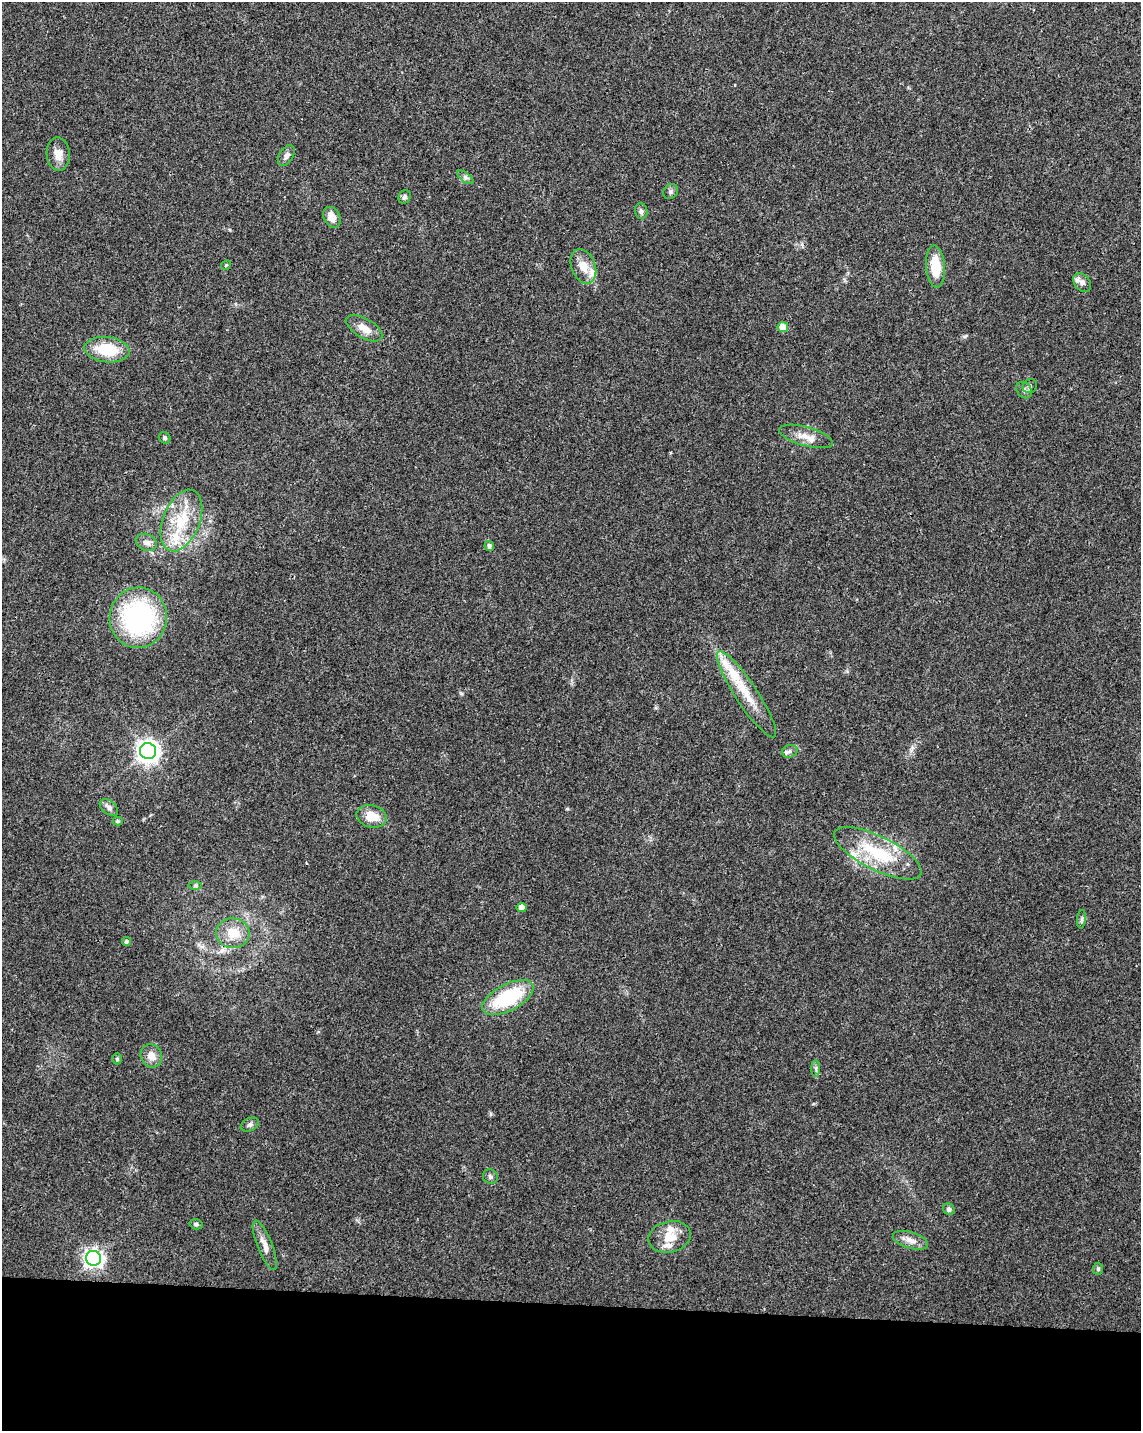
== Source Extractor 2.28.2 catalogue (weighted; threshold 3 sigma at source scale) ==
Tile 10 of 4 x 3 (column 2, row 3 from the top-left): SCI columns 1141-2279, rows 229-1657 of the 4568 x 4800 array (HDU 1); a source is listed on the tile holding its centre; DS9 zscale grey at full resolution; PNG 1143 x 1433 px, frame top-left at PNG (2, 2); each listed source drawn as its Kron ellipse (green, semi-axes under 4 px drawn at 4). Shown black and unused: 9% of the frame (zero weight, under 3 of 4 exposures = <1% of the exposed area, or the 3 px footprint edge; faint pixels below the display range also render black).
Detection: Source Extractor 2.28.2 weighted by HDU 2 'WHT'; one run over the whole footprint, this tile lists its part. Background 0.0473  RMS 0.0036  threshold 0.0163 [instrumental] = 3 sigma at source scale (4.5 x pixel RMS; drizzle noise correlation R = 1.50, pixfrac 1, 0.0396/0.0396 arcsec/px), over >= 5 px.
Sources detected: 57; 1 cosmic-ray / hot-pixel residue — neither listed nor drawn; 9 inside a brighter listed object's ellipse — not listed separately; the other 47 listed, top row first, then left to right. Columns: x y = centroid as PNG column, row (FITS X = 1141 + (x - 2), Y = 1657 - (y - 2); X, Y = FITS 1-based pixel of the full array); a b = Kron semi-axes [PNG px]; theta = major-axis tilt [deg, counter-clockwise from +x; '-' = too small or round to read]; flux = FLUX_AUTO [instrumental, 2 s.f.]
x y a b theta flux
58 154 16 11 -87 3.6
286 156 11 7 57 1.5
465 177 9 4 -36 0.99
671 191 8 7 - 0.91
405 197 7 6 - 1.1
641 211 8 6 -78 0.94
332 217 11 8 -61 3.4
226 265 5 4 - 0.39
583 266 18 12 -69 5.1
936 267 21 9 -86 10
1082 283 10 7 -49 1.6
783 327 5 5 - 5.6
364 328 20 9 -31 4.4
107 350 23 12 -6 13
1030 386 7 6 - 0.93
1024 390 9 7 -52 1.3
806 436 28 9 -15 4.7
165 438 6 5 - 0.67
181 521 32 18 68 16
146 542 11 8 -22 2
489 546 5 4 - 1.2
138 618 30 28 82 55
747 694 51 11 -57 11
148 751 8 8 - 260
790 751 8 6 17 1.2
109 808 10 6 -39 1.4
371 816 15 11 -13 6.2
117 821 5 4 - 0.64
878 853 48 17 -26 22
195 886 7 4 0 0.57
522 908 5 4 - 3.1
1082 919 9 4 85 0.79
233 933 17 15 -5 6.8
126 941 5 4 - 0.77
508 998 28 13 28 26
151 1056 12 10 -64 3.3
117 1059 5 4 - 0.61
816 1068 8 4 -89 0.76
250 1125 9 6 23 1.1
490 1177 7 7 - 0.89
949 1209 6 5 - 1
196 1224 6 5 - 0.81
670 1237 21 15 14 6.2
910 1240 18 8 -17 3
265 1245 26 7 -68 3.3
93 1258 7 7 - 170
1098 1269 6 5 - 0.7
Overlapping masked pixels (flux is a lower limit): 1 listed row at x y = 233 933